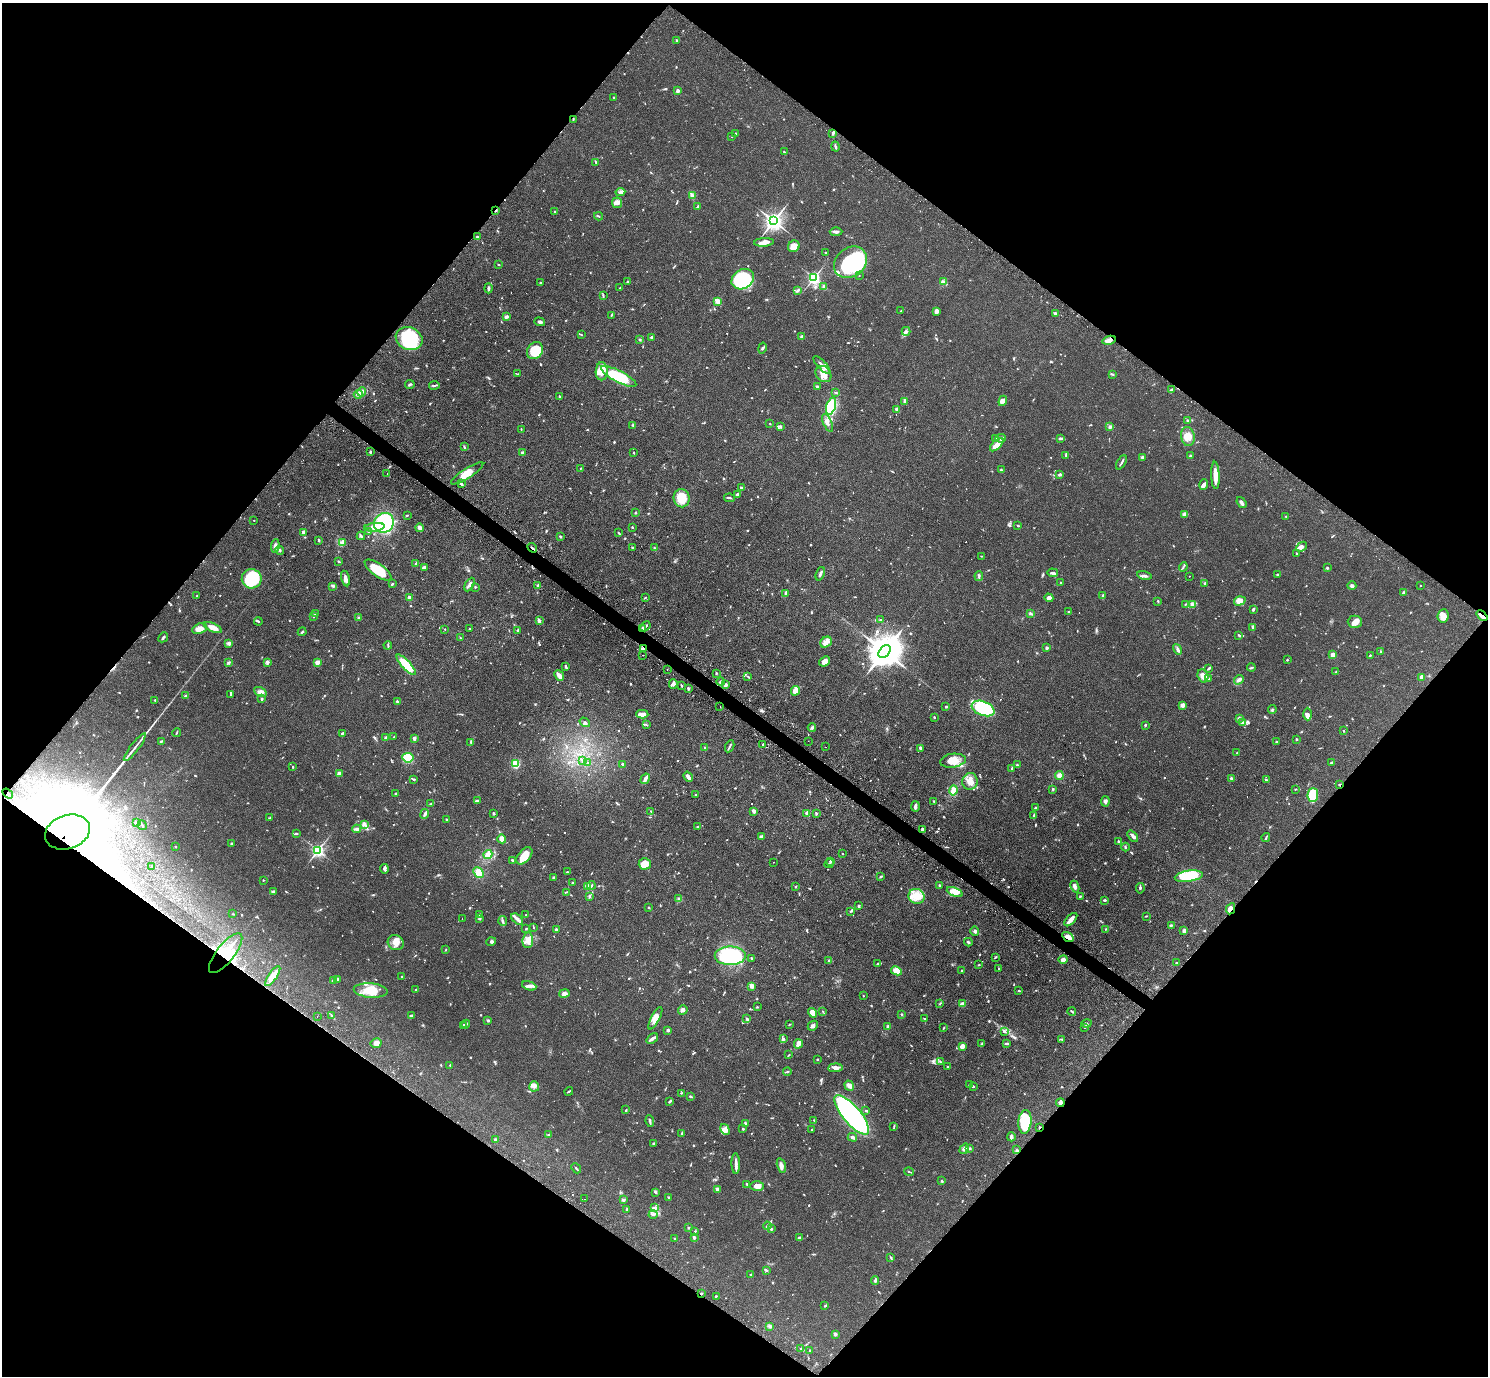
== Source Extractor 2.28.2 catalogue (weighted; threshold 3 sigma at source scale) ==
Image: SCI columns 39-5981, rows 345-5839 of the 6020 x 6043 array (HDU 1 of 3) = the unmasked area's bounding box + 8 px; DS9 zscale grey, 4 x 4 block average (1 PNG px = mean of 4 x 4 image px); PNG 1490 x 1378 px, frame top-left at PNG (2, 3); each listed source drawn as its Kron ellipse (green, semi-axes under 4 px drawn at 4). Shown black and unused: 50% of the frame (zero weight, under 3 of 4 exposures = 4% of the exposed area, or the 3 px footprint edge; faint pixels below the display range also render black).
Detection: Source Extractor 2.28.2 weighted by HDU 2 'WHT'. Background 0.059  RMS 0.0038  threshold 0.0173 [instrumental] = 3 sigma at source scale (4.5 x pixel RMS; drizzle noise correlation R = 1.50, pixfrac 1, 0.05/0.05 arcsec/px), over >= 5 px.
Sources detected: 1153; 6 too faint to see at this stretch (4 x 4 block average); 15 inside a brighter object's white glare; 28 cosmic-ray / hot-pixel residue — neither listed nor drawn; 20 coinciding with a brighter row at this scale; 62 inside a brighter listed object's ellipse — not listed separately; of the other 1022, all 500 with FLUX_AUTO >= 1.48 (the completeness limit of this list) listed and drawn (522 fainter detections not listed), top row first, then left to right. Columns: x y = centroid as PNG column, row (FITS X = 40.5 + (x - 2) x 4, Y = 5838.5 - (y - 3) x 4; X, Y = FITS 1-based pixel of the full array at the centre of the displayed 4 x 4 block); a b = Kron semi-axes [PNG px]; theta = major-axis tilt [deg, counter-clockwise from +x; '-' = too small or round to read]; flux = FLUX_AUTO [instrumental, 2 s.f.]
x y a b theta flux
677 40 2 2 - 2.2
677 91 2 2 - 11
614 97 2 2 - 2.9
573 119 3 2 - 1.9
735 134 3 2 - 2.2
833 134 3 2 - 3.6
732 137 2 2 - 1.5
835 146 5 2 - 4.5
784 152 3 2 - 2.3
596 162 2 2 - 3.1
620 192 5 3 - 5.6
692 195 3 2 - 3.5
617 203 5 5 - 9.9
698 206 4 2 - 2.2
496 210 2 2 - 5.6
555 212 3 2 - 2.2
598 216 4 2 - 1.5
774 221 3 3 - 1400
836 232 6 3 1 6
477 237 3 2 - 3.3
764 242 10 3 4 13
794 246 6 5 - 18
825 253 2 2 - 1.6
850 262 18 14 40 190
499 265 2 2 - 1.9
859 275 2 2 - 1.6
814 278 2 2 - 590
743 279 12 9 35 190
627 282 2 2 - 1.6
943 282 3 2 - 3.6
540 283 2 2 - 2.8
824 286 3 2 - 3
488 288 5 2 - 4.5
620 288 2 2 - 3.3
797 291 3 2 - 2.6
603 295 3 2 - 1.8
717 301 2 2 - 75
901 311 3 2 - 2.3
936 311 3 2 - 13
1056 313 4 2 - 4.5
611 315 4 2 - 2.2
506 317 3 2 - 7.5
540 322 6 3 -18 6.2
906 331 4 3 - 5.8
581 335 3 2 - 1.5
802 336 3 2 - 3.1
651 338 3 2 - 4.5
409 339 14 11 -22 140
640 339 4 2 - 1.9
1109 340 7 3 15 13
762 348 6 2 77 3.3
535 351 9 7 55 66
822 365 11 2 -48 9.3
602 371 9 6 89 24
518 374 3 2 - 1.7
823 374 9 7 -47 27
1113 374 3 2 - 2.7
619 376 19 6 -27 120
410 385 5 2 - 3.2
434 385 5 2 - 2.9
817 387 3 2 - 5
1172 389 4 2 - 3.1
362 392 4 3 - 10
836 393 3 2 - 1.5
358 394 5 4 - 8.9
559 396 3 2 - 2.2
904 401 4 2 - 6.2
1003 401 5 4 - 11
831 406 8 4 72 99
897 409 3 2 - 9.6
1187 420 2 2 - 3.9
827 423 9 3 -67 9.3
770 424 2 2 - 1.5
633 425 3 2 - 2.2
780 426 3 2 - 2
1110 427 3 2 - 5.5
521 429 2 2 - 1.6
1188 436 9 6 -82 28
1001 438 5 3 - 8.4
1060 438 4 2 - 5.1
995 439 2 2 - 4.9
997 445 8 3 42 34
464 447 4 2 - 2.5
370 452 2 2 - 2.9
522 452 4 2 - 2.5
634 453 2 2 - 2.6
1066 455 3 2 - 2.1
1190 456 3 2 - 4
1142 457 3 2 - 5.8
1121 462 8 2 60 4.2
581 468 3 2 - 1.5
1001 470 3 2 - 2.6
387 473 2 2 - 2.1
467 473 19 5 33 28
1059 475 4 3 - 3.4
1215 475 13 3 -88 30
461 484 3 2 - 6
1204 485 5 3 - 8.1
741 488 4 2 - 1.8
738 495 3 2 - 7.9
682 498 9 8 - 46
729 498 5 2 - 3.9
1241 503 6 2 -53 8.3
636 513 2 2 - 1.6
1184 514 4 3 - 4
407 515 3 2 - 1.6
1286 516 2 2 - 2.7
254 521 2 2 - 2.4
384 523 10 9 - 180
1018 525 2 2 - 2.9
374 527 10 4 6 24
632 527 2 2 - 2.3
419 528 4 3 - 8.2
303 532 3 2 - 6.3
368 532 3 2 - 3.9
619 533 3 2 - 1.9
361 536 4 2 - 4.4
560 536 3 2 - 3.2
319 540 3 2 - 3.2
342 543 3 2 - 18
275 546 7 3 84 9.1
632 547 3 2 - 1.9
1302 547 6 4 45 10
532 548 5 2 - 3.3
654 548 2 2 - 1.9
279 550 4 2 - 3.2
1296 553 2 2 - 1.6
982 556 2 2 - 1.6
338 561 3 2 - 2.9
416 563 3 2 - 4.4
424 567 4 3 - 4
1183 567 5 2 - 2.6
1327 568 2 2 - 3.7
378 570 16 6 -36 60
1053 573 5 2 - 7.5
820 574 7 2 69 6
1277 574 2 2 - 3
1144 575 7 3 -12 7.1
979 576 5 2 - 3.6
1189 576 2 2 - 1.8
252 579 10 9 - 130
345 579 8 3 -77 13
1061 582 2 2 - 3.8
1205 583 2 2 - 1.9
392 584 2 2 - 4
469 584 7 3 62 7.2
538 585 3 3 - 3.5
1420 585 2 2 - 2
333 586 3 2 - 2.2
1352 586 4 3 - 4.5
475 587 2 2 - 2
1403 592 3 2 - 2.1
785 593 3 2 - 2.3
197 596 2 2 - 2.4
1103 596 3 2 - 8.5
409 598 2 2 - 30
645 598 3 2 - 2.1
1049 598 4 3 - 5.4
1158 601 3 2 - 2
1240 601 6 4 18 17
1185 604 2 2 - 1.6
1192 605 4 4 - 5.4
1253 609 3 2 - 3.7
1068 611 2 2 - 1.6
315 613 3 2 - 2.3
1030 614 3 2 - 4.1
314 616 3 2 - 2.9
1443 616 7 5 84 19
1482 616 6 2 -42 6.3
358 618 2 2 - 3.6
881 620 2 2 - 1.9
258 621 4 2 - 3.2
539 621 4 2 - 9.5
1355 622 7 6 - 14
645 626 6 2 47 4.3
213 627 10 3 -25 22
1253 627 4 2 - 4.3
200 629 7 5 24 16
445 629 2 2 - 2.4
469 629 2 2 - 1.8
643 629 3 2 - 7.3
518 630 3 2 - 3.2
302 632 4 2 - 3.2
1239 635 3 2 - 3.2
163 637 5 2 - 3.5
461 638 2 2 - 1.7
826 642 6 4 38 12
229 643 4 3 - 5
388 645 4 2 - 2.8
1047 648 2 2 - 12
644 649 3 2 - 3.1
1178 649 5 3 - 5.1
885 651 7 5 48 7800
1380 652 3 2 - 2.4
643 655 2 2 - 4.4
1333 655 2 2 - 52
1370 655 2 2 - 1.9
1287 660 2 2 - 2.5
824 661 6 4 39 14
229 662 4 2 - 2.6
267 662 4 3 - 4.1
318 662 4 3 - 8.5
406 665 13 4 -47 60
566 666 3 2 - 4.2
1251 667 4 2 - 2.3
1208 669 3 2 - 2.2
667 670 2 2 - 1.8
1336 672 2 2 - 2.1
716 673 2 2 - 2.1
559 676 6 3 -48 14
748 676 2 2 - 1.6
1203 676 7 5 -71 17
1422 677 2 2 - 17
1209 678 2 2 - 1.9
1239 680 5 2 - 10
721 682 4 3 - 3.8
673 684 4 3 - 5.9
681 685 3 2 - 2.6
726 685 3 2 - 8.2
688 688 3 2 - 4.3
795 691 5 3 - 23
260 692 7 4 -29 12
231 694 3 2 - 3.4
185 696 2 2 - 2.2
262 699 2 2 - 8.5
155 700 2 2 - 1.8
397 701 2 2 - 2.7
1182 705 3 3 - 10
946 706 3 2 - 1.8
720 707 2 2 - 1.6
983 708 12 7 -21 130
1272 709 4 2 - 3.2
642 714 6 3 -2 16
1308 714 6 4 -89 7.6
934 717 2 2 - 4.8
1239 718 3 2 - 2.8
585 722 5 3 - 5.2
1242 723 4 3 - 4.1
647 725 3 2 - 1.7
1145 725 2 2 - 3.5
812 728 4 3 - 4.5
1344 731 2 2 - 3.8
177 732 4 2 - 1.8
342 733 3 2 - 4.3
394 737 2 2 - 1.5
386 738 3 3 - 4.6
414 739 4 2 - 4.9
1296 739 2 2 - 6.2
161 741 3 2 - 2.9
808 741 2 2 - 2.3
471 742 2 2 - 1.8
1277 742 3 2 - 1.5
763 744 2 2 - 2.3
730 746 6 2 63 3.6
135 747 17 2 52 12
826 747 2 2 - 1.6
705 748 2 2 - 1.9
921 748 3 2 - 8.1
1237 753 3 2 - 1.9
408 758 5 4 - 86
582 761 3 2 - 2.1
953 761 13 7 8 30
588 763 2 2 - 1.5
1332 763 4 2 - 3.1
515 764 4 3 - 36
622 764 2 2 - 8.4
1017 765 3 2 - 2.2
293 767 2 2 - 2.4
1012 768 3 2 - 1.9
339 773 4 2 - 8.4
1059 776 4 4 - 13
688 777 5 2 - 10
1231 778 4 2 - 4
413 779 4 2 - 2.6
645 779 5 2 - 12
1266 780 3 2 - 4
970 781 8 7 - 20
1339 784 3 2 - 1.7
1053 789 3 2 - 2.3
1295 789 2 2 - 1.7
954 790 5 4 - 23
8 793 6 2 -34 4.8
396 793 3 2 - 1.9
695 795 2 2 - 2.9
1313 795 7 5 87 84
477 801 3 2 - 3.6
934 801 2 2 - 2.5
1105 801 5 3 - 6.1
431 804 4 2 - 2.5
915 806 5 2 - 8.3
1035 808 2 2 - 3.4
651 811 2 2 - 2
754 811 4 2 - 6.8
494 813 2 2 - 3.8
807 813 2 2 - 28
816 813 3 2 - 2.6
425 814 5 3 - 6.3
1034 815 4 2 - 2.6
270 818 4 2 - 1.5
446 819 2 2 - 1.9
136 823 3 2 - 5.2
142 825 5 2 - 3
365 825 3 2 - 3.7
697 826 3 2 - 1.6
357 829 4 3 - 6
922 829 3 2 - 5
67 832 23 17 19 36000
296 834 4 2 - 2.1
1133 836 7 3 -50 7.1
761 837 3 3 - 6.7
1266 838 4 2 - 2.8
502 839 4 3 - 17
1118 841 3 2 - 2.6
231 843 2 2 - 4.3
175 847 2 2 - 2.9
1125 847 4 2 - 2.2
318 850 2 2 - 600
488 854 4 4 - 18
843 854 2 2 - 1.6
524 856 10 6 49 33
512 860 2 2 - 2.2
831 861 3 2 - 3.8
774 862 2 2 - 1.6
645 864 6 5 - 38
829 864 5 2 - 2.6
151 867 2 2 - 1.6
384 869 5 3 - 4.7
567 872 2 2 - 1.6
478 873 6 4 -47 23
1189 876 14 5 8 130
554 877 2 2 - 3.1
881 877 3 2 - 2.1
263 880 2 2 - 1.7
572 882 2 2 - 2.4
591 885 4 2 - 2.6
939 885 2 2 - 2.3
1075 886 6 3 -64 7.3
587 887 2 2 - 49
796 887 3 2 - 1.8
1140 888 5 2 - 3.2
273 891 3 3 - 2.6
566 892 4 2 - 1.6
955 892 8 4 -21 33
589 896 3 2 - 2.7
917 896 8 7 - 35
1080 896 2 2 - 3.1
679 899 4 3 - 3.9
1104 900 2 2 - 4.2
859 906 3 3 - 2.9
649 907 2 2 - 2.9
1231 909 6 4 64 12
851 911 3 2 - 1.8
233 914 3 2 - 1.6
480 914 2 2 - 2
526 915 2 2 - 1.7
1146 916 3 2 - 1.5
462 919 2 2 - 1.9
479 919 3 2 - 2
517 919 7 3 -42 7.9
1071 920 8 3 46 17
503 921 5 3 - 4.4
1172 925 3 2 - 2.8
533 927 3 2 - 1.5
526 929 3 2 - 2.2
556 929 2 2 - 13
1106 929 2 2 - 1.5
975 931 4 3 - 5.3
1183 931 3 3 - 3.5
1068 937 6 3 -32 14
528 940 8 5 84 20
491 941 5 2 - 3.5
968 942 4 2 - 3.8
396 943 8 7 - 19
446 950 3 2 - 1.5
226 953 24 9 52 76
730 956 15 9 0 230
995 957 3 2 - 2
751 958 2 2 - 3.3
829 960 2 2 - 7.6
1063 960 5 3 - 6.7
1176 963 2 2 - 3.4
878 964 4 2 - 4.5
979 965 2 2 - 1.6
998 968 3 2 - 1.5
896 971 6 4 -28 21
962 971 2 2 - 2.7
273 976 12 4 56 27
402 977 2 2 - 2.4
338 979 3 3 - 2.8
333 981 3 2 - 3.3
529 986 7 4 -19 7.8
752 986 2 2 - 47
371 990 17 7 -5 50
416 990 3 2 - 2.6
1019 991 2 2 - 1.9
564 993 5 4 - 7.5
863 996 2 2 - 1.6
940 1004 4 2 - 2.2
962 1004 4 2 - 16
757 1007 2 2 - 1.9
683 1010 5 3 - 8.1
1072 1011 4 2 - 3
823 1012 3 2 - 2
813 1013 5 4 - 20
902 1014 3 2 - 2.4
317 1016 2 2 - 2.3
332 1016 3 2 - 2.2
411 1016 2 2 - 4.5
655 1018 12 4 63 19
924 1018 3 2 - 1.8
747 1019 3 3 - 4.4
488 1021 2 2 - 13
466 1024 4 2 - 4
789 1024 3 2 - 1.7
1086 1024 5 2 - 3.1
463 1025 2 2 - 5.8
813 1026 5 3 - 6.5
888 1027 2 2 - 22
1084 1027 3 2 - 1.6
943 1028 4 2 - 2
668 1030 2 2 - 11
1004 1031 3 3 - 3.7
652 1038 6 3 37 6.9
783 1039 3 3 - 4.8
1062 1039 3 2 - 2.5
376 1043 6 5 - 7.8
798 1044 5 3 - 18
982 1044 3 2 - 2.5
1006 1044 3 2 - 5.4
962 1046 4 3 - 12
789 1055 4 2 - 1.5
818 1059 2 2 - 3.3
940 1061 3 2 - 2
450 1065 2 2 - 1.6
947 1066 3 2 - 1.7
835 1068 7 3 5 9.1
787 1071 4 2 - 2.1
969 1085 2 2 - 1.9
534 1086 5 5 - 7.6
849 1086 5 4 - 8.8
973 1086 3 2 - 2
569 1091 4 2 - 2.6
681 1093 2 2 - 2.1
691 1096 4 2 - 2.4
670 1101 3 2 - 4.1
1060 1103 4 2 - 9.4
626 1110 3 2 - 1.9
865 1111 3 2 - 2.7
852 1115 25 9 -50 570
814 1120 2 2 - 1.5
650 1121 6 2 -81 5
1025 1122 12 6 85 90
745 1123 3 2 - 2.8
894 1126 3 2 - 1.9
1039 1127 2 2 - 1.7
725 1129 6 3 -59 9
743 1129 3 2 - 2.3
812 1130 2 2 - 2.4
682 1133 3 3 - 2.5
549 1135 2 2 - 1.6
852 1137 5 3 - 4.7
1011 1137 4 2 - 8
495 1140 2 2 - 16
654 1143 3 2 - 3.9
964 1149 6 3 57 9
969 1149 3 2 - 2.5
1016 1150 3 2 - 2
736 1164 10 2 -89 13
781 1166 8 3 -74 9.4
576 1168 5 2 - 2.9
909 1172 5 2 - 2
942 1181 3 2 - 2.3
747 1184 3 2 - 3.8
757 1186 7 5 1 18
717 1189 2 2 - 34
655 1192 4 2 - 2.6
668 1197 3 2 - 2.3
584 1199 2 2 - 1.9
624 1200 3 2 - 4.1
655 1208 4 3 - 4.3
627 1209 3 2 - 1.8
653 1214 4 3 - 5.8
767 1226 4 2 - 3.6
689 1228 2 2 - 1.7
771 1229 3 2 - 2.5
695 1231 3 2 - 2
694 1237 4 2 - 6.2
799 1237 4 2 - 2.8
675 1239 2 2 - 2.4
891 1257 4 2 - 2.6
766 1271 4 2 - 2.2
751 1274 3 2 - 1.6
875 1280 4 3 - 4.6
701 1294 3 2 - 1.9
716 1296 3 2 - 1.9
825 1306 3 2 - 3.1
769 1326 3 2 - 7.1
835 1334 2 2 - 23
801 1349 3 2 - 1.9
810 1351 3 2 - 2
Overlapping masked pixels (flux is a lower limit): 15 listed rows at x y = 496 210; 1109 340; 532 548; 1482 616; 643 629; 644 649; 1339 784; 8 793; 67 832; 1231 909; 1068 937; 226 953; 1060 1103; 1039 1127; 701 1294
Diffuse or blended objects may show on this block-average render without a row.